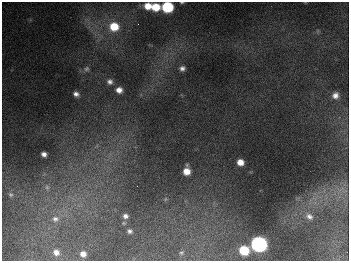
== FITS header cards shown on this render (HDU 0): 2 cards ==
NAXIS1  =                  347
NAXIS2  =                  259

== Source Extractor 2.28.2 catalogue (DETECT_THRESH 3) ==
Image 347 x 259 px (HDU 0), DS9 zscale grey, 1 PNG px = 1 image px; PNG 351 x 263 px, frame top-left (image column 1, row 259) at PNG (2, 2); no overlay
Background 679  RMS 50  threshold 151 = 3 sigma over >= 5 px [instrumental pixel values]
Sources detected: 27; all 27 listed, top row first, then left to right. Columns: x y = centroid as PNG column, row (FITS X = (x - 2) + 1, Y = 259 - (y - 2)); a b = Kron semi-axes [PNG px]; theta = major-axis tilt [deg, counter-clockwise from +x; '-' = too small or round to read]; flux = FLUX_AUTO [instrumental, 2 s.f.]
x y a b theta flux
182 2 5 2 - 3.4e+03
148 6 7 6 - 4.4e+04
156 7 7 6 - 6.6e+04
167 7 8 7 - 2.5e+05
138 24 2 2 - 2.2e+03
114 27 9 8 - 8.3e+04
182 68 6 5 - 1.2e+04
86 69 7 7 - 8.1e+03
110 82 7 7 - 1.3e+04
119 90 6 6 - 2.2e+04
76 94 6 5 - 1.3e+04
335 95 8 7 - 2.1e+04
44 154 5 4 - 1.4e+04
240 162 6 5 - 3.3e+04
187 171 8 6 88 4.2e+04
47 187 8 6 -88 1.0e+04
11 195 6 6 - 7.1e+03
165 199 6 4 71 4.3e+03
125 216 7 6 - 1.2e+04
309 216 11 8 -34 2.0e+04
55 219 10 9 - 2.1e+04
130 231 4 4 - 8.0e+03
259 244 8 8 - 1.1e+06
244 250 7 7 - 1.2e+05
56 252 6 5 - 1.7e+04
181 253 5 4 - 4.4e+03
83 254 5 5 - 1.8e+04
At the frame edge (FLAGS 8, measured only in part): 2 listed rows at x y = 182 2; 167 7